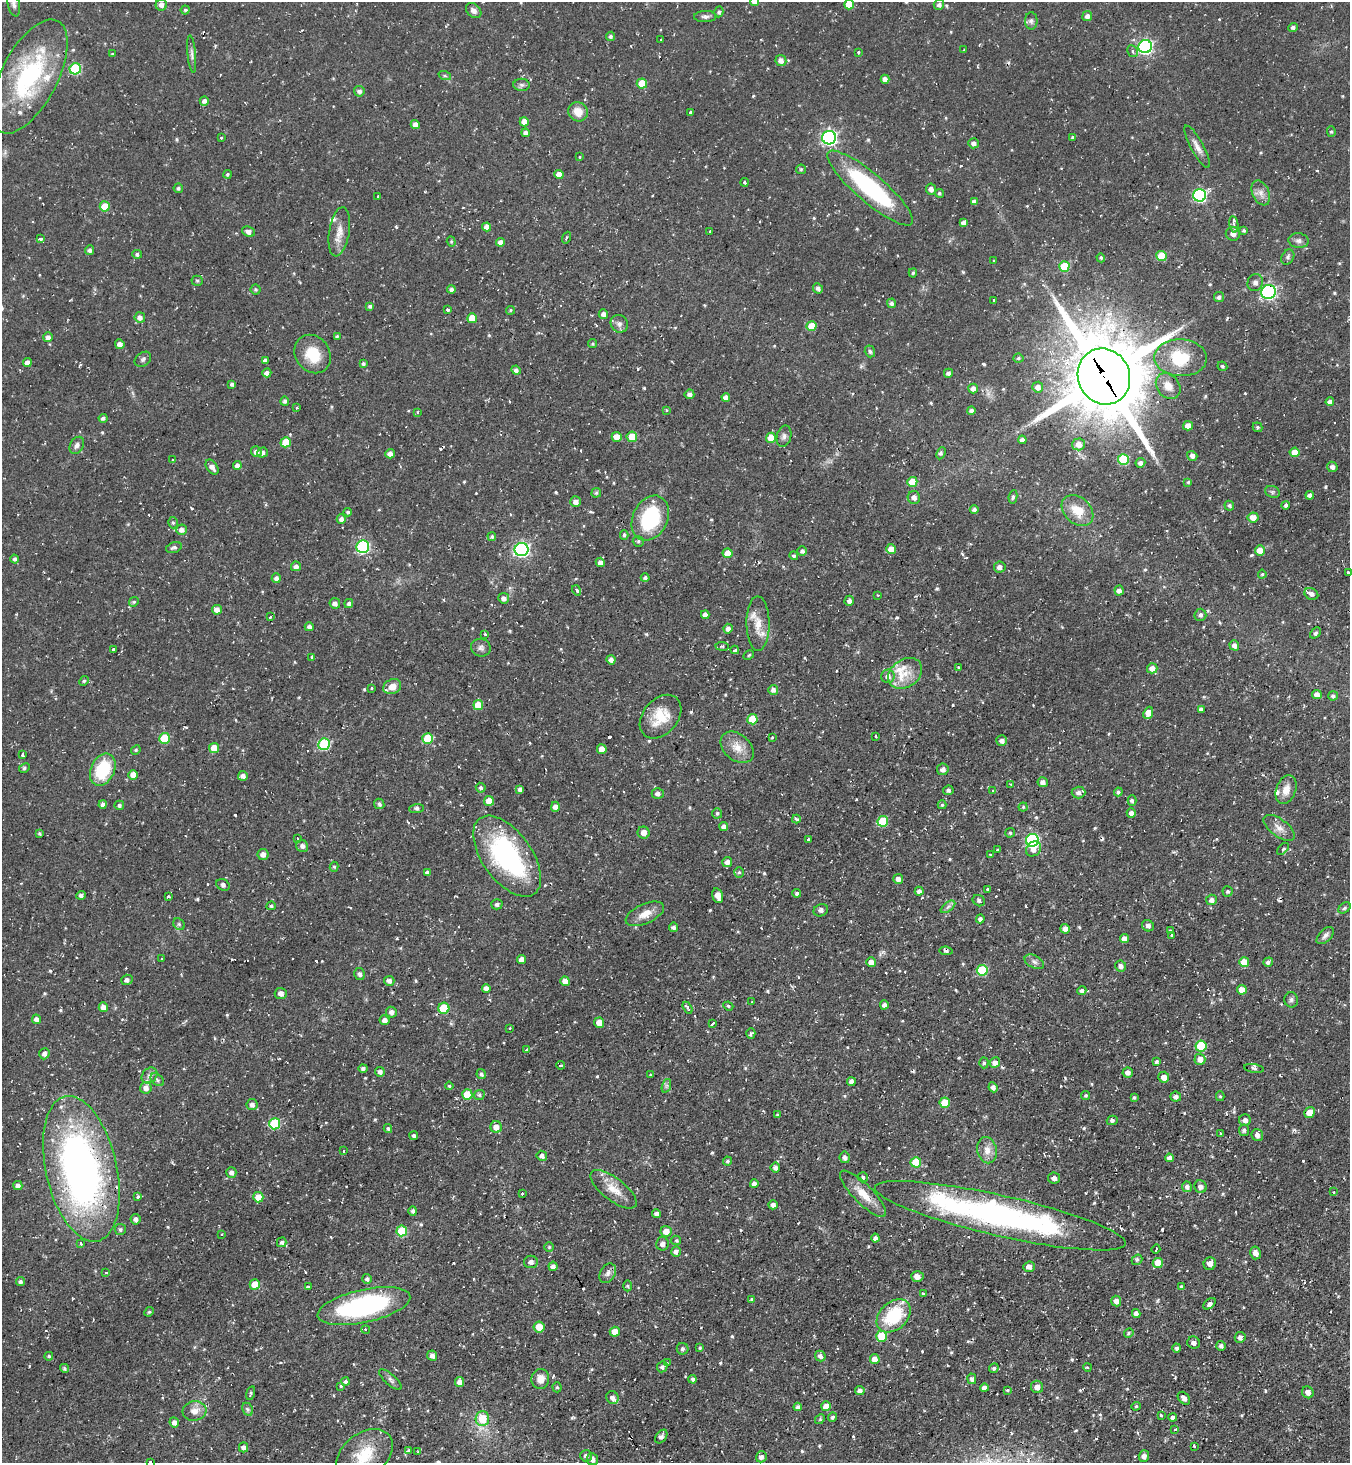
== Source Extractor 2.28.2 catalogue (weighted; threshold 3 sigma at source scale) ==
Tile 6 of 4 x 4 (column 2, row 2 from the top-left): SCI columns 1502-2849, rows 2924-4384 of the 5837 x 5845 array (HDU 1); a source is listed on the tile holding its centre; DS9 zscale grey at full resolution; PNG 1352 x 1465 px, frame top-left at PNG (2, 2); each listed source drawn as its Kron ellipse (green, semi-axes under 4 px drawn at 4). Shown black and unused: <1% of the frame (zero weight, under 2 of 3 exposures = <1% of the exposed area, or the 3 px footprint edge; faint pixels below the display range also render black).
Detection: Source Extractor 2.28.2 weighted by HDU 2 'WHT'; one run over the whole footprint, this tile lists its part. Background 0.0495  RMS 0.0059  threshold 0.0263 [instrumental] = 3 sigma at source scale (4.5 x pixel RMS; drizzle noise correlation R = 1.50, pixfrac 1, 0.05/0.05 arcsec/px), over >= 5 px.
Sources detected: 684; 1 inside a brighter object's white glare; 32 cosmic-ray / hot-pixel residue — neither listed nor drawn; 14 inside a brighter listed object's ellipse — not listed separately; of the other 637, all 500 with FLUX_AUTO >= 0.802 (the completeness limit of this list) listed and drawn (137 fainter detections not listed), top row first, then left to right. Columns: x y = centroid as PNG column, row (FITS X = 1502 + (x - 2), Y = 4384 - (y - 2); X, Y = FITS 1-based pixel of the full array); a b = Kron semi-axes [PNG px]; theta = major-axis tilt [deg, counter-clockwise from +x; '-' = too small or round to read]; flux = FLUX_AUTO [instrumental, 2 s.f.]
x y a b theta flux
754 2 4 4 - 3
14 4 12 6 -78 2.4
849 4 5 5 - 9.8
161 5 6 5 - 3
939 5 5 5 - 1.8
185 10 4 4 - 0.83
474 11 8 6 -44 2.8
719 12 5 4 - 1.4
705 16 11 5 1 2.1
1087 16 5 5 - 2.4
1031 21 8 6 -90 1.7
1293 27 5 4 - 1.8
610 36 5 4 - 1.2
661 39 3 3 - 1.1
1145 47 7 6 - 120
964 50 3 3 - 1.6
1133 51 6 5 - 1.7
859 53 3 3 - 3.1
112 54 3 3 - 0.89
192 54 18 4 -85 2.2
781 60 5 5 - 3.7
75 69 6 5 - 43
29 76 62 28 62 81
445 76 6 4 -19 0.99
885 79 4 4 - 3.2
642 83 5 5 - 13
522 85 8 6 -1 1.7
359 91 5 5 - 2
204 101 4 4 - 2.1
578 112 10 9 - 7.6
691 113 3 3 - 5.8
524 122 5 4 - 5
415 125 5 4 - 2.6
1331 132 5 4 - 0.84
526 133 4 4 - 2.7
1073 137 4 3 - 1.1
221 138 3 3 - 1.3
829 138 7 7 - 150
974 143 5 5 - 2.5
1197 147 24 6 -62 4.3
579 157 3 3 - 1.2
801 169 5 4 - 0.83
227 174 4 4 - 0.89
559 175 5 4 - 4.7
744 182 4 3 - 1.9
178 188 5 5 - 1.1
870 188 55 14 -40 76
931 189 5 5 - 2.9
939 193 4 4 - 0.96
1261 193 13 8 -66 3.9
1200 195 6 6 - 88
378 196 3 3 - 2.5
974 202 4 4 - 2.5
105 206 5 5 - 12
963 223 4 4 - 2.5
1234 224 8 4 -79 1.8
487 227 4 4 - 3.7
710 231 3 3 - 1.3
1244 231 4 3 - 0.97
248 232 6 5 - 2.9
339 232 25 10 81 7.2
1233 234 7 7 - 3.2
566 238 6 3 66 0.86
41 239 4 3 - 2.8
1299 241 10 7 -7 2.4
451 242 5 4 - 0.84
500 242 4 4 - 3.6
90 250 5 4 - 1.8
137 254 5 4 - 1.4
1161 256 5 5 - 18
1288 257 8 6 60 1.6
1101 258 4 4 - 1.1
994 261 3 3 - 2.3
1064 266 5 5 - 20
913 273 4 4 - 1
197 281 5 5 - 0.88
1255 283 9 7 69 2.5
818 288 5 4 - 2
256 289 5 5 - 1
451 289 4 4 - 1.9
1269 292 7 7 - 120
1219 297 5 5 - 1.8
994 300 3 2 - 1
891 303 5 4 - 1.9
370 306 4 4 - 1.3
447 310 3 3 - 1.7
510 310 4 4 - 0.88
603 314 5 5 - 2.4
140 317 5 5 - 2.7
472 318 5 5 - 11
619 324 9 8 - 2.6
811 326 5 5 - 12
337 336 3 3 - 1
48 337 5 4 - 2.8
120 344 5 4 - 3.2
593 344 4 4 - 0.82
870 351 6 5 - 1.2
313 354 20 17 -55 17
1018 358 5 4 - 1
1181 358 26 18 -2 26
143 359 9 6 38 1.6
265 360 4 4 - 1.8
27 363 4 4 - 3.2
363 364 4 4 - 1.3
1222 366 5 4 - 1.1
516 370 4 4 - 2.1
267 373 5 4 - 2.7
948 373 4 4 - 2.1
1104 376 28 26 -65 6400
232 384 4 3 - 1.5
1168 386 14 11 -52 5.7
1038 387 5 5 - 3.1
973 389 5 4 - 3
689 394 5 4 - 2.3
726 397 4 4 - 3.2
285 401 5 4 - 1.4
1330 402 4 4 - 2.4
297 408 3 2 - 0.91
666 410 4 3 - 0.92
971 410 4 4 - 2
417 412 3 3 - 0.97
103 418 4 4 - 1.4
1188 426 5 4 - 4.8
1257 427 5 4 - 0.93
784 436 11 7 76 2.4
617 437 5 5 - 5.9
632 437 5 5 - 12
771 438 5 5 - 9.6
1022 440 4 4 - 2.3
286 442 5 5 - 13
1079 444 6 6 - 5.2
77 445 9 6 60 2.4
256 452 5 5 - 3.7
1295 452 5 4 - 6.8
263 453 5 5 - 2.4
941 453 6 4 64 1.4
390 454 4 4 - 3.3
1192 456 5 4 - 1.9
1123 459 5 5 - 31
173 460 3 3 - 1.9
1140 463 5 4 - 2.1
237 465 4 4 - 2.6
212 467 8 5 -56 3.3
1332 467 5 5 - 1.9
912 482 5 5 - 11
1188 482 4 4 - 0.84
1272 492 7 5 -21 1.4
596 493 5 4 - 0.98
1310 495 4 4 - 2.4
914 497 6 6 - 3.1
1013 497 7 4 81 1.2
575 502 5 5 - 3.3
1286 505 4 3 - 1.5
1229 506 5 4 - 1.2
974 510 4 4 - 1.5
1077 511 18 13 -43 13
348 512 4 4 - 1.2
1253 517 5 5 - 5
650 518 23 17 64 44
341 519 4 4 - 2.5
173 523 6 4 -73 1.1
181 530 5 5 - 2.8
624 535 5 3 - 1.1
492 536 4 4 - 1.1
638 541 6 5 - 1.2
363 547 6 6 - 74
174 548 8 5 17 1.6
522 549 7 6 - 140
891 549 5 5 - 5.8
1260 550 5 5 - 5.4
802 551 5 4 - 1.8
728 553 5 5 - 7.9
794 556 4 4 - 1.1
15 559 4 4 - 1.5
600 562 4 4 - 2.6
296 566 5 4 - 2.7
1000 567 6 5 - 2.5
1348 573 4 3 - 1.7
1262 574 4 4 - 0.83
276 578 5 4 - 2.3
645 578 4 4 - 1.5
577 590 5 3 - 1.6
1119 590 5 4 - 2.5
1311 594 7 5 -27 2.4
878 595 3 2 - 0.83
504 598 5 5 - 2.6
849 601 5 4 - 2.1
134 602 5 4 - 0.89
335 603 5 5 - 2.5
349 603 5 4 - 1.6
217 610 5 5 - 4.1
705 615 4 4 - 3.2
1200 615 6 6 - 1.9
270 617 4 2 - 0.84
758 624 27 11 -89 9.7
309 627 4 4 - 2.1
728 629 5 4 - 2.6
1315 633 6 4 43 1.3
485 634 3 3 - 1.1
1234 645 5 4 - 2.9
722 646 6 3 -7 0.94
481 648 10 8 -18 2.6
113 649 3 3 - 1.2
735 650 4 2 - 1.1
749 655 6 4 29 0.86
312 657 4 4 - 1.2
611 660 5 4 - 2.9
958 667 3 3 - 0.86
1152 668 5 5 - 4.2
905 673 18 13 34 11
888 676 7 6 - 3.2
84 681 5 4 - 0.88
392 687 9 7 25 5.3
371 688 3 3 - 1
773 690 5 5 - 2.3
1317 694 5 4 - 4.3
1333 696 5 4 - 1.4
478 705 5 5 - 12
1201 709 4 4 - 2.1
1148 713 6 4 68 7.1
661 717 25 17 50 16
752 719 5 5 - 14
876 736 3 3 - 2
772 737 3 3 - 0.87
164 738 5 5 - 25
428 739 5 5 - 20
1002 741 5 5 - 2.6
324 744 6 5 - 46
737 747 19 13 -41 7.8
214 748 5 5 - 9.9
602 749 5 4 - 4.8
136 750 5 4 - 0.86
22 755 4 3 - 1.2
24 768 5 4 - 1
943 769 6 5 - 2.2
103 770 17 12 65 29
133 775 5 4 - 6.3
243 776 5 4 - 2.6
1043 782 5 5 - 2.7
1011 784 3 3 - 1.1
481 788 5 4 - 1.4
520 789 4 4 - 2.1
948 790 5 5 - 1.4
1286 790 15 9 71 6.3
993 791 3 2 - 0.82
1078 792 7 6 - 1.9
1118 792 4 4 - 1.2
658 794 6 5 - 1.8
1132 800 5 4 - 1.1
489 801 5 5 - 7.1
103 804 4 4 - 2.3
379 804 5 5 - 1.5
119 805 5 4 - 1.5
942 805 4 3 - 0.98
555 807 5 4 - 3.2
1023 807 4 4 - 0.83
417 808 7 4 2 1.2
717 813 5 5 - 1.2
1131 813 4 4 - 2.8
796 819 4 3 - 4.9
883 821 5 5 - 22
724 826 4 4 - 2.5
1279 828 18 8 -36 5
40 833 4 4 - 0.93
644 833 6 6 - 3.8
1010 833 5 4 - 0.95
297 838 3 2 - 0.8
808 839 3 3 - 1.4
1032 840 6 6 - 76
302 846 6 5 - 2
1034 849 8 6 46 4.2
1283 849 7 3 45 0.87
998 850 3 3 - 1.6
263 854 5 5 - 2.9
991 854 3 3 - 1.2
507 856 47 24 -54 91
727 862 5 5 - 3.1
334 867 5 4 - 0.84
739 872 5 5 - 1.2
428 873 4 4 - 2.3
898 879 5 4 - 2.8
223 885 7 5 -28 1.6
987 889 3 3 - 1.5
919 891 4 4 - 2.3
1228 891 5 5 - 1.4
797 893 4 4 - 1.8
81 895 5 4 - 2.1
169 896 3 3 - 0.98
718 896 7 5 -74 5.2
1211 900 5 5 - 3.1
979 901 6 5 - 1.4
497 904 5 5 - 1.8
271 906 4 4 - 1.1
948 907 8 4 37 1.5
1344 908 7 4 40 1.1
821 910 7 6 - 1.9
645 914 20 10 24 7.2
980 919 4 4 - 2.1
179 924 6 5 - 1.1
1148 926 6 5 - 1.8
673 927 5 4 - 1.7
1065 929 5 4 - 3.3
1170 930 3 3 - 0.85
1172 935 4 3 - 5
1325 936 10 6 45 2.2
1124 939 4 4 - 4.3
946 951 6 4 -9 1.1
161 959 3 2 - 0.82
521 959 4 4 - 4.2
871 962 5 5 - 4
1034 962 10 6 -27 2.3
1244 962 5 5 - 8.5
1268 962 5 4 - 1.9
1121 966 5 5 - 2.4
982 970 5 5 - 27
360 974 6 5 - 1.5
127 980 6 5 - 1.9
389 981 5 5 - 2.7
565 981 5 4 - 4.6
486 988 4 4 - 3.2
1242 990 5 5 - 7.3
1082 991 4 4 - 1.5
281 993 6 5 - 2.5
1291 1000 8 7 - 1.6
752 1002 3 3 - 0.85
884 1005 4 4 - 2.3
728 1006 5 4 - 0.93
103 1007 5 4 - 3.3
444 1008 5 5 - 27
688 1008 6 4 -61 1.5
391 1012 5 5 - 2.3
36 1019 5 4 - 2.8
385 1020 5 5 - 3
599 1023 5 5 - 5.9
712 1024 3 3 - 4.4
509 1028 3 3 - 1.2
751 1033 5 4 - 1.2
1201 1046 5 5 - 27
526 1049 3 2 - 0.97
44 1054 6 5 - 2.6
1200 1059 5 5 - 4.3
1156 1062 4 3 - 1.1
984 1063 5 4 - 1
995 1063 5 5 - 3.5
560 1065 4 3 - 0.97
363 1068 4 4 - 1.5
1254 1068 10 3 -9 1.2
380 1072 5 4 - 2
1128 1072 5 5 - 2
481 1074 5 4 - 1.6
149 1075 9 7 45 2.2
650 1075 3 3 - 1.3
1164 1077 5 5 - 4.4
157 1080 8 5 -42 1.2
851 1082 4 4 - 2.7
449 1086 4 4 - 0.82
666 1086 7 4 71 1.2
993 1087 5 4 - 2.3
146 1088 6 5 - 3.3
467 1094 5 5 - 14
479 1095 6 5 - 1.2
1086 1095 5 4 - 1
1220 1096 5 4 - 0.88
1134 1097 3 3 - 0.97
1176 1097 5 5 - 2.4
945 1103 5 5 - 15
252 1105 5 5 - 2.5
1310 1112 6 5 - 7.5
777 1115 4 4 - 0.94
1112 1120 5 4 - 1.3
1245 1120 6 6 - 2.5
275 1124 5 5 - 37
496 1127 6 5 - 5.2
388 1128 4 4 - 1
1244 1130 6 5 - 1.4
1221 1133 3 2 - 0.88
1257 1135 6 5 - 2.3
414 1136 4 4 - 1.5
987 1150 13 10 -77 5.6
344 1151 3 3 - 1.3
542 1156 5 5 - 2.2
845 1157 6 5 - 2.1
1169 1158 4 4 - 2.7
727 1161 4 4 - 1.1
916 1162 5 5 - 19
775 1168 5 4 - 2.6
81 1169 74 35 -77 280
231 1172 5 5 - 2.1
863 1177 5 5 - 1.5
1054 1178 6 5 - 2.7
754 1184 4 4 - 2.8
18 1186 5 4 - 2.6
1187 1187 5 5 - 2.1
1201 1187 6 6 - 2.6
614 1189 28 11 -38 10
1334 1192 3 2 - 0.92
522 1193 3 3 - 2.2
863 1194 31 9 -45 10
138 1197 4 3 - 2
258 1197 5 5 - 8.7
773 1205 4 4 - 2.5
413 1211 4 4 - 1.5
657 1214 4 4 - 2.6
1000 1216 128 20 -13 210
136 1219 5 5 - 2.5
120 1230 5 5 - 1.3
402 1231 5 5 - 29
666 1231 5 5 - 5.6
222 1234 3 3 - 0.94
875 1238 4 4 - 2.4
676 1240 5 4 - 0.88
282 1242 5 5 - 1.7
81 1243 3 3 - 2.3
662 1244 7 6 - 2.3
549 1247 5 5 - 0.86
1156 1249 5 3 - 1.8
676 1252 5 5 - 2.3
1256 1253 6 5 - 3.1
1137 1260 6 4 40 1.1
531 1262 7 6 - 2.1
1158 1263 5 5 - 11
1210 1264 6 6 - 2.6
553 1266 5 4 - 2.3
1029 1267 6 5 - 3.6
106 1273 4 3 - 0.98
608 1273 10 7 59 2.5
917 1276 6 5 - 3.8
367 1279 5 4 - 1.3
20 1282 4 4 - 1.5
255 1284 5 5 - 8.7
628 1286 5 3 - 0.83
1181 1286 3 3 - 0.99
308 1287 4 3 - 1.4
923 1293 3 3 - 1.4
752 1299 4 4 - 1.1
1116 1301 5 5 - 3.1
1209 1304 7 4 39 1.8
364 1306 47 16 13 96
149 1312 5 4 - 0.85
1136 1313 4 4 - 2.7
894 1316 19 14 43 33
539 1327 5 5 - 7.7
366 1329 4 4 - 1.2
615 1332 5 5 - 8.2
1129 1333 5 4 - 0.86
882 1336 5 5 - 18
1240 1337 5 5 - 2
1194 1343 6 6 - 2.4
1221 1346 5 5 - 2
700 1348 3 3 - 0.87
1177 1348 4 4 - 1.8
683 1349 6 5 - 1.3
49 1356 4 4 - 0.97
432 1356 5 5 - 2.3
820 1356 5 5 - 2.2
875 1359 5 5 - 6.1
667 1363 4 3 - 1.6
662 1367 6 5 - 1.6
1088 1367 4 3 - 0.85
64 1368 4 4 - 0.99
994 1368 5 4 - 1.3
540 1379 10 9 - 5.5
693 1379 4 3 - 1.6
972 1379 5 4 - 1.8
390 1380 14 5 -42 2
345 1381 4 4 - 1.6
460 1382 5 4 - 4.1
341 1386 3 3 - 1.1
557 1387 5 4 - 1
1037 1387 6 6 - 4.1
984 1388 4 4 - 2.6
1007 1390 4 3 - 0.83
860 1391 5 4 - 2.7
1308 1392 6 5 - 2.5
251 1393 7 3 74 0.85
612 1397 6 6 - 2.1
1184 1398 7 5 -47 2.9
826 1406 5 5 - 5.3
1136 1406 4 4 - 0.84
798 1407 4 4 - 2.2
248 1409 7 5 -62 1.4
194 1411 12 10 8 5.3
1161 1416 4 3 - 1.9
833 1417 4 4 - 1.1
482 1418 7 6 - 17
1173 1418 4 4 - 2.2
820 1419 5 4 - 0.81
174 1422 5 4 - 2.9
1175 1430 3 3 - 1.4
661 1437 8 5 54 1.9
1194 1446 3 2 - 1.5
243 1447 5 4 - 2.4
409 1451 3 3 - 6.1
418 1452 4 3 - 1.7
364 1455 31 21 38 22
586 1456 6 5 - 1.8
1144 1456 6 5 - 2.5
761 1457 5 5 - 2.4
592 1459 6 5 - 3
150 1462 3 2 - 1.1
Overlapping masked pixels (flux is a lower limit): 7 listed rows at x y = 75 69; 1269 292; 1104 376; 650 518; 444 1008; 81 1169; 1000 1216
Isophote crosses this tile's border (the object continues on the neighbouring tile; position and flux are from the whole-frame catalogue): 6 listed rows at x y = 754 2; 14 4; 849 4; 1348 573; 364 1455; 150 1462